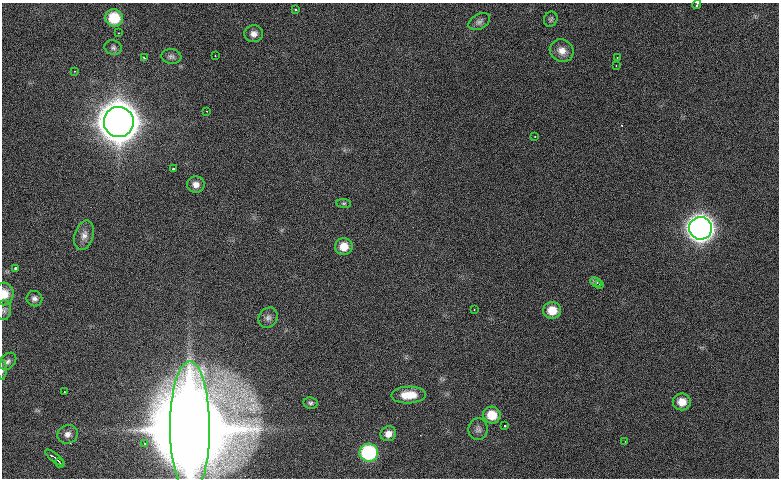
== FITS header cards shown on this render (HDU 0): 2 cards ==
NAXIS1  =                  777 / length of data axis 1
NAXIS2  =                  476 / length of data axis 2

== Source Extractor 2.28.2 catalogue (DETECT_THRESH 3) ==
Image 777 x 476 px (HDU 0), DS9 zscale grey, 1 PNG px = 1 image px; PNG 781 x 480 px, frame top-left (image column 1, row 476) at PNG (2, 3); each listed source drawn as its Kron ellipse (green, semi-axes under 4 px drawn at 4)
Background 788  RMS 23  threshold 68.3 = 3 sigma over >= 5 px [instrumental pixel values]
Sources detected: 50; all 50 listed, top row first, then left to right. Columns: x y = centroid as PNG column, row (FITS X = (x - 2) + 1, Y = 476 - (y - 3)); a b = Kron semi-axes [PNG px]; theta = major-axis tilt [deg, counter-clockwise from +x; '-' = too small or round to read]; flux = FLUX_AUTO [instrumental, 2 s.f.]
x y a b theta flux
697 4 4 3 - 5.6e+03
296 10 3 2 - 1.5e+03
114 18 9 8 - 5.4e+04
551 19 7 6 - 3.3e+03
479 22 12 7 31 6.2e+03
119 33 3 3 - 1.1e+03
254 34 9 8 - 9.8e+03
113 48 9 7 -15 4.5e+03
562 51 12 11 - 1.4e+04
215 55 2 2 - 9.3e+02
171 57 10 7 -5 4.7e+03
144 58 4 3 - 1.4e+03
617 58 3 3 - 1.7e+03
616 66 2 2 - 1.4e+03
75 71 2 2 - 9.2e+02
207 111 2 2 - 1.2e+03
119 122 15 15 - 5.9e+06
535 136 3 2 - 1.5e+03
174 168 3 3 - 3.4e+03
196 185 9 8 - 9.4e+03
344 203 7 4 -7 2.2e+03
700 228 11 11 - 1.8e+06
84 235 15 9 73 1.1e+04
344 246 8 8 - 2.4e+04
16 268 3 3 - 6.9e+03
596 282 6 4 -26 4.3e+03
599 284 3 2 - 1.1e+03
4 294 11 9 88 2.0e+04
34 299 8 7 - 6.1e+03
4 310 10 7 83 4.7e+03
474 310 2 2 - 9.5e+02
552 310 9 8 - 2.8e+04
268 318 11 9 59 7.0e+03
8 361 10 7 47 5.8e+03
2 370 9 4 87 3.2e+03
64 392 3 2 - 1.2e+03
408 395 17 8 2 3.0e+04
682 402 9 8 - 1.9e+04
310 403 7 5 -9 3.4e+03
492 415 9 8 - 3.2e+04
505 426 3 3 - 1.9e+03
190 428 66 20 -90 4.2e+07
478 429 11 9 82 6.7e+03
67 434 10 9 - 9.3e+03
388 434 8 7 - 1.1e+04
625 441 2 2 - 7.9e+02
144 443 3 2 - 1.6e+03
369 453 9 9 - 1.5e+05
55 458 12 3 -37 7.3e+03
60 463 5 2 - 2.9e+03
At the frame edge (FLAGS 8, measured only in part): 5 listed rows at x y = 697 4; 4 294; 4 310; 2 370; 190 428